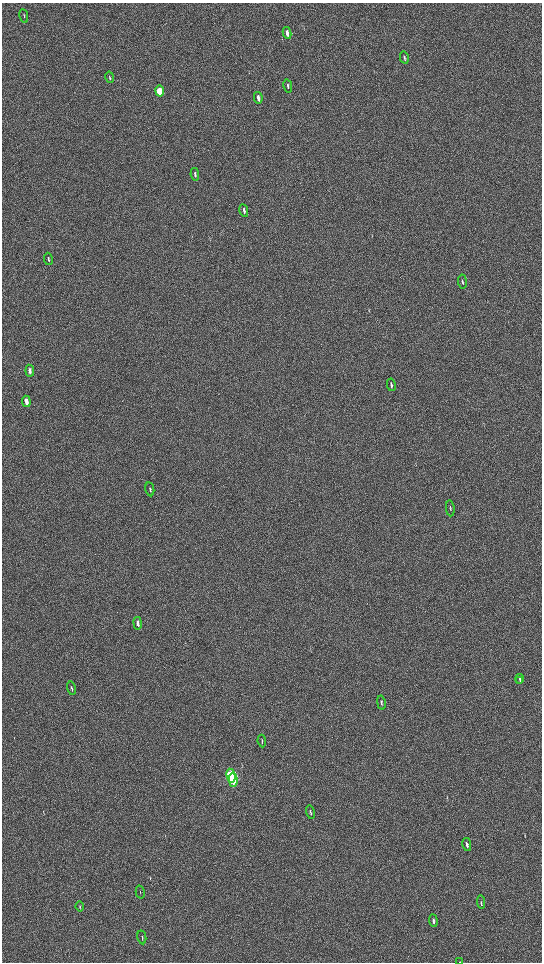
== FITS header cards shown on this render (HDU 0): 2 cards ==
NAXIS1  =                 1080 / length of data axis 1
NAXIS2  =                 1920 / length of data axis 2

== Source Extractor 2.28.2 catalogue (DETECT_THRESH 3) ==
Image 1080 x 1920 px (HDU 0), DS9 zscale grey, zoomed out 1/2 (1 PNG px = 2 x 2 image px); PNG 544 x 964 px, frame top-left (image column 1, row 1919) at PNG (2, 3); each listed source drawn as its Kron ellipse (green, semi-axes under 4 px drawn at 4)
Background 679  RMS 75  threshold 226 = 3 sigma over >= 5 px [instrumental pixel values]
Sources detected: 33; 1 cannot appear on this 1/2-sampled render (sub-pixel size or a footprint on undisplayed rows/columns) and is neither listed nor drawn; the other 32 listed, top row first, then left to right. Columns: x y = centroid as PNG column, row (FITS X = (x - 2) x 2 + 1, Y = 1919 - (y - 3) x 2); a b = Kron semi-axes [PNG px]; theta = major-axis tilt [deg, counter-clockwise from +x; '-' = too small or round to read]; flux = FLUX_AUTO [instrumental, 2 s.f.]
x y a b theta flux
24 16 7 2 -80 1.2e+04
287 33 6 3 -80 8.0e+04
404 58 6 2 -78 2.3e+04
110 77 6 2 -78 9.9e+03
288 86 7 2 -79 2.1e+04
160 91 5 3 - 5.1e+05
258 98 6 3 -79 8.0e+04
195 174 6 3 -79 2.6e+04
244 210 6 3 -79 3.3e+04
48 259 6 2 -79 1.5e+04
462 282 7 2 -83 1.5e+04
30 371 6 3 -83 5.6e+04
391 385 6 2 -79 2.5e+04
26 401 6 3 -83 1.7e+05
150 489 7 2 -78 1.7e+04
450 508 8 2 -84 1.4e+04
138 623 6 3 -81 5.5e+04
520 679 5 3 - 1.8e+04
520 681 3 2 - 1.1e+04
72 688 7 2 -75 1.9e+04
381 703 7 2 -80 2.1e+04
262 741 6 2 -84 1.2e+04
231 776 7 4 -79 2.3e+06
233 780 7 2 -88 1.6e+06
310 812 7 2 -78 1.8e+04
467 845 6 3 -78 4.0e+04
140 892 6 1 -77 6.7e+03
481 902 7 2 -85 1.5e+04
80 906 5 2 - 9.2e+03
433 921 6 2 -85 3.2e+04
142 937 7 2 -79 1.3e+04
460 962 2 1 - 8.5e+03
At the frame edge (FLAGS 8, measured only in part): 1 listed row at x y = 460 962
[1 sub-pixel or undisplayed-footprint detection neither listed nor drawn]